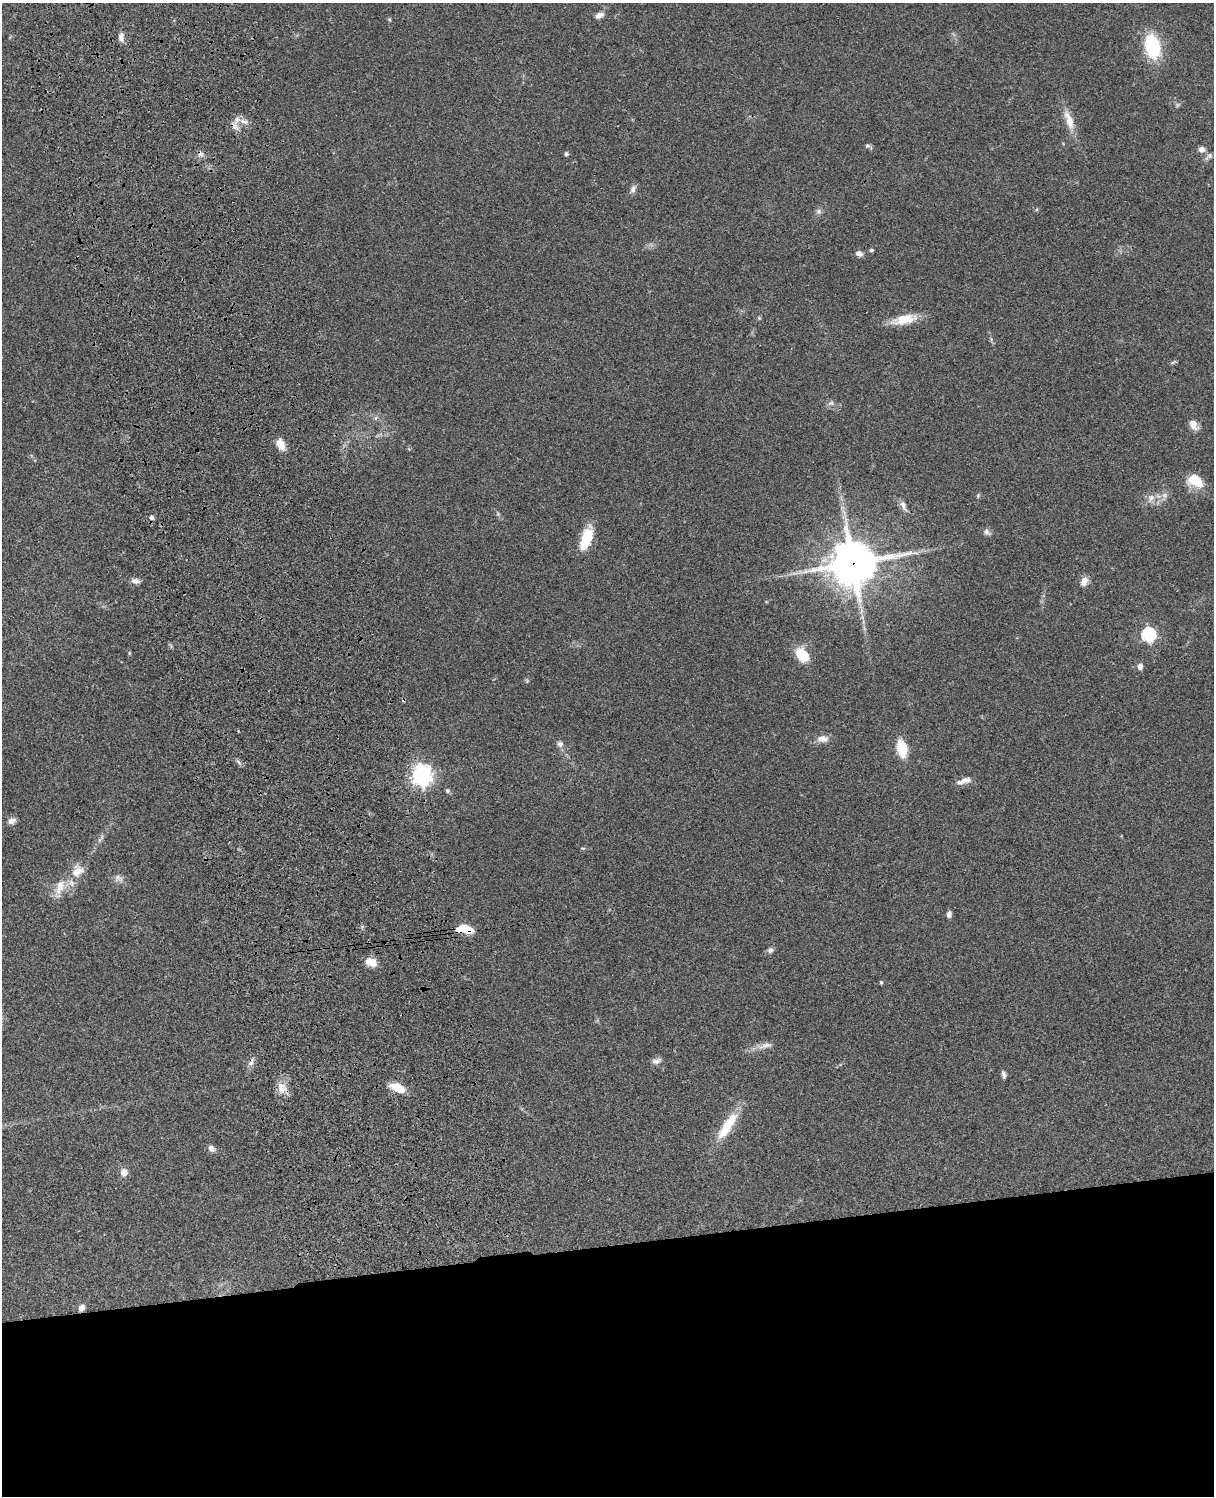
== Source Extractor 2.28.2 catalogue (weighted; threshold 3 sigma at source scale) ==
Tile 11 of 4 x 3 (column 3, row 3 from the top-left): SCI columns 2543-3754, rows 278-1771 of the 5083 x 4925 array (HDU 1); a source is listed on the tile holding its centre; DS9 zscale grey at full resolution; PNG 1216 x 1498 px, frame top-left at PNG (2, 3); no overlay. Shown black and unused: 17% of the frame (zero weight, under 3 of 4 exposures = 6% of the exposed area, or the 3 px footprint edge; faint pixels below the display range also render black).
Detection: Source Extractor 2.28.2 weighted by HDU 2 'WHT'; one run over the whole footprint, this tile lists its part. Background 0.0782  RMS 0.0059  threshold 0.0266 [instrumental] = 3 sigma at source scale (4.5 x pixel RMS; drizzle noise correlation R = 1.50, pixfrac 1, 0.05/0.05 arcsec/px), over >= 5 px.
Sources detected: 68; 1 too faint to see at this stretch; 2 cosmic-ray / hot-pixel residue — not listed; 3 inside a brighter listed object's ellipse — not listed separately; the other 62 listed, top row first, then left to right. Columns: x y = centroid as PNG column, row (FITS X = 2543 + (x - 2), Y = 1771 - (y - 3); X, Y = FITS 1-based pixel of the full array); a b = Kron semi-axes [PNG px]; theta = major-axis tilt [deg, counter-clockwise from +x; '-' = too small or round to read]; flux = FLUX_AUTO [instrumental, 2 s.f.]
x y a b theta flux
599 15 12 7 25 2.9
389 19 5 4 - 0.67
121 37 11 6 85 3.2
1152 46 20 12 -78 47
1069 120 28 10 -70 9
244 122 12 5 -23 2.9
235 126 12 8 -60 3.3
867 146 7 6 - 1.2
1201 149 7 6 - 3.1
566 154 5 5 - 1.2
633 189 12 7 61 2.3
819 211 7 7 - 1.7
871 250 5 4 - 0.84
859 253 7 6 - 2.9
759 318 5 4 - 0.7
904 319 34 11 13 12
991 339 6 4 -73 0.89
1173 362 7 4 19 0.88
831 403 8 6 0 1.7
376 418 7 4 88 1.1
1194 425 14 8 -59 4.5
281 444 11 7 -61 7.8
1193 480 18 15 34 9.4
978 496 5 5 - 0.78
1151 498 10 7 54 3.3
903 506 16 6 -66 2.8
498 514 6 4 -45 0.9
987 532 10 7 -42 1.9
586 539 25 11 71 17
853 563 15 14 - 2100
135 581 11 6 -13 2.5
1084 581 11 8 67 4.3
1149 634 6 6 - 100
129 653 6 3 -90 0.6
802 655 16 10 -51 17
1140 666 5 5 - 3.5
822 739 14 8 0 4.8
560 744 8 8 - 2.2
902 748 12 7 -80 23
238 762 11 3 -45 1.3
421 775 8 7 - 350
964 781 18 6 17 4.4
447 791 6 5 - 1.1
12 821 9 7 29 2.9
78 871 19 15 43 8.5
118 878 13 9 -24 3.1
60 887 25 11 72 8.3
949 914 8 5 79 2.1
465 929 16 7 -7 14
770 950 8 7 - 1.7
371 962 15 10 -20 5.7
881 982 5 4 - 0.76
765 1045 20 7 12 4.2
656 1061 13 7 18 2.5
251 1062 12 5 69 2.3
1004 1074 9 5 -74 1.6
282 1088 19 11 -51 6.1
398 1088 20 9 -24 9
727 1126 39 11 56 18
211 1148 10 7 -49 2.5
124 1172 9 8 - 4.2
81 1308 8 7 - 2.7
Overlapping masked pixels (flux is a lower limit): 4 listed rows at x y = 853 563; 465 929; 282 1088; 81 1308